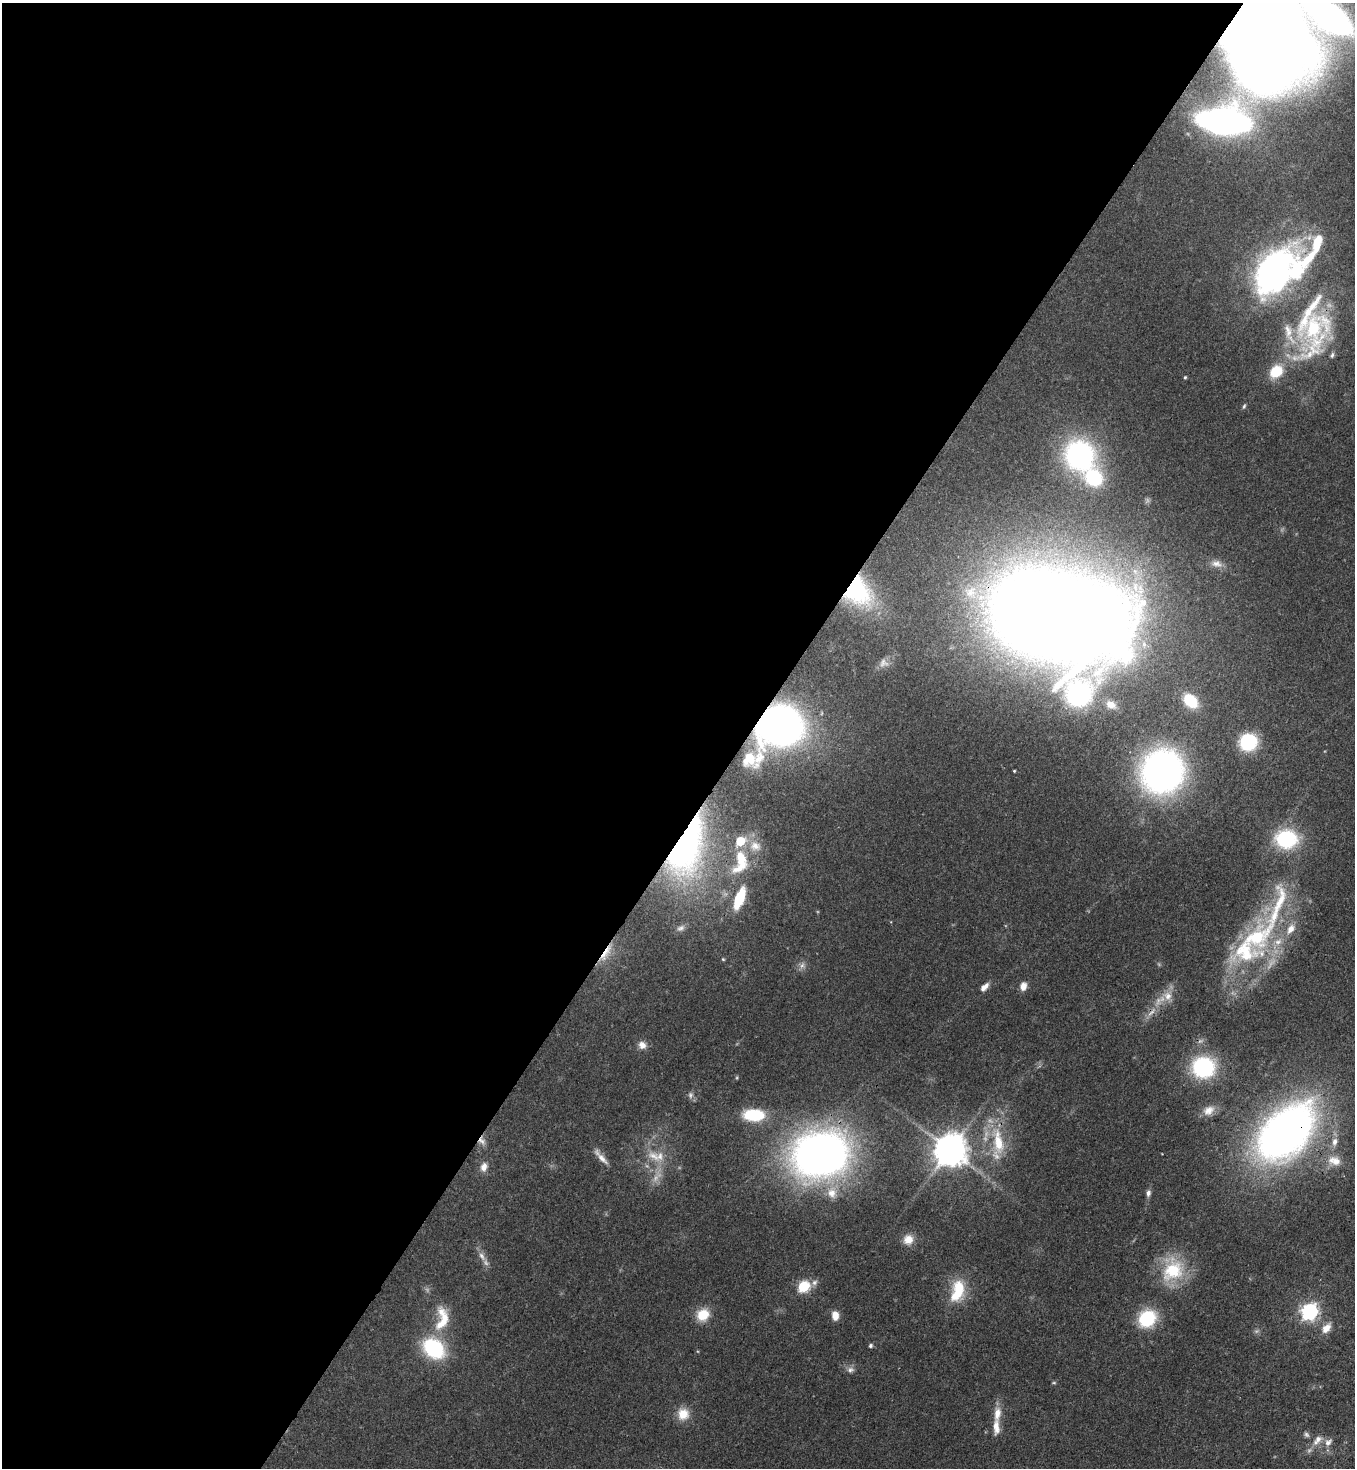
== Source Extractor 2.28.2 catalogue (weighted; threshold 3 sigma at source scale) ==
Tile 5 of 4 x 4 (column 1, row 2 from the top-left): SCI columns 366-1718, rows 2990-4455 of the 6003 x 5980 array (HDU 1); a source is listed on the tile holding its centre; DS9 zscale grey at full resolution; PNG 1357 x 1470 px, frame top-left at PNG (2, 3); no overlay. Shown black and unused: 55% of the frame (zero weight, under 3 of 4 exposures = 7% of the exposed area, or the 3 px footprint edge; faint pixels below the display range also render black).
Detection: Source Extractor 2.28.2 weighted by HDU 2 'WHT'; one run over the whole footprint, this tile lists its part. Background 0.0899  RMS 0.0041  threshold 0.0183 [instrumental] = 3 sigma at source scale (4.5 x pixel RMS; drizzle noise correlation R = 1.50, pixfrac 1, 0.05/0.05 arcsec/px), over >= 5 px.
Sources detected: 98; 9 too faint to see at this stretch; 2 inside a brighter object's white glare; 1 long thin detection or spike segment (spike, bleed or trail) — not listed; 14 inside a brighter listed object's ellipse — not listed separately; the other 72 listed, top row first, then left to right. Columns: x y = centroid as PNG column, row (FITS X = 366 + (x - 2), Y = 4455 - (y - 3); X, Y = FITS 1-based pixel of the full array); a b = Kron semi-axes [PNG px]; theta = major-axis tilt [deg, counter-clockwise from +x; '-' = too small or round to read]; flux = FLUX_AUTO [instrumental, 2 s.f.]
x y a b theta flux
1330 17 33 15 -36 210
1270 45 57 54 -83 1000
1223 121 30 14 -4 270
1313 249 67 14 61 24
1273 271 40 24 56 190
1313 328 72 40 80 72
1185 377 4 4 - 0.48
1244 406 7 4 77 0.69
1079 455 34 32 -50 81
1217 564 16 9 -10 3.2
858 591 33 27 -53 41
1044 611 69 61 -6 1000
883 663 12 11 - 2.3
1079 694 88 48 70 120
1191 701 17 12 -45 14
780 726 29 26 27 280
1248 742 14 13 - 32
749 759 20 16 -16 17
1014 771 3 3 - 0.43
1162 771 29 27 55 220
1286 839 19 16 -2 39
740 841 6 5 - 17
755 846 17 14 -9 5.6
686 847 73 34 69 130
741 859 22 12 -72 11
739 898 21 8 69 19
681 928 12 8 25 1.8
1256 937 45 33 48 48
606 953 30 8 58 6.2
723 959 4 4 - 0.44
802 965 10 9 - 2.1
1023 986 10 7 76 3.1
984 987 11 6 45 2.9
1167 996 14 12 -53 5
1151 1012 16 6 43 3.1
642 1045 11 10 - 2.9
1203 1067 21 19 -7 43
690 1095 9 7 89 1.4
1209 1110 17 12 31 4.6
754 1115 18 10 -1 22
1286 1132 50 30 45 320
482 1141 13 9 -63 2.5
998 1142 46 16 -80 20
1335 1142 11 7 75 2.5
950 1150 10 10 - 940
820 1154 41 33 14 330
654 1156 24 12 -39 7.6
601 1157 24 6 -49 3.3
1334 1161 19 12 -16 5.5
484 1167 13 9 77 3.1
832 1193 18 15 89 7.4
1148 1193 9 6 81 1.6
908 1239 13 12 - 5
482 1256 15 7 -57 3
1172 1270 34 29 72 23
814 1283 9 7 48 1.6
803 1286 6 6 - 42
958 1291 31 17 74 15
1309 1312 7 7 - 140
703 1315 15 13 42 9
835 1315 10 7 -84 4.2
442 1318 36 17 83 13
1147 1318 19 16 44 23
1326 1328 15 9 51 4.4
870 1346 5 5 - 0.86
434 1348 20 15 -39 40
850 1370 10 8 6 1.9
1054 1383 7 3 8 0.46
683 1414 15 14 - 6.7
997 1414 20 9 85 5.5
1318 1439 11 9 51 3.3
1328 1442 12 8 53 2.8
Overlapping masked pixels (flux is a lower limit): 12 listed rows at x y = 1270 45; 1313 328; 858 591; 1044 611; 780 726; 686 847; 606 953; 1151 1012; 1203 1067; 1286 1132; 482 1141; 998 1142
Isophote crosses this tile's border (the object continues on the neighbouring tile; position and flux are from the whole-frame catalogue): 2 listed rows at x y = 1330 17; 1270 45